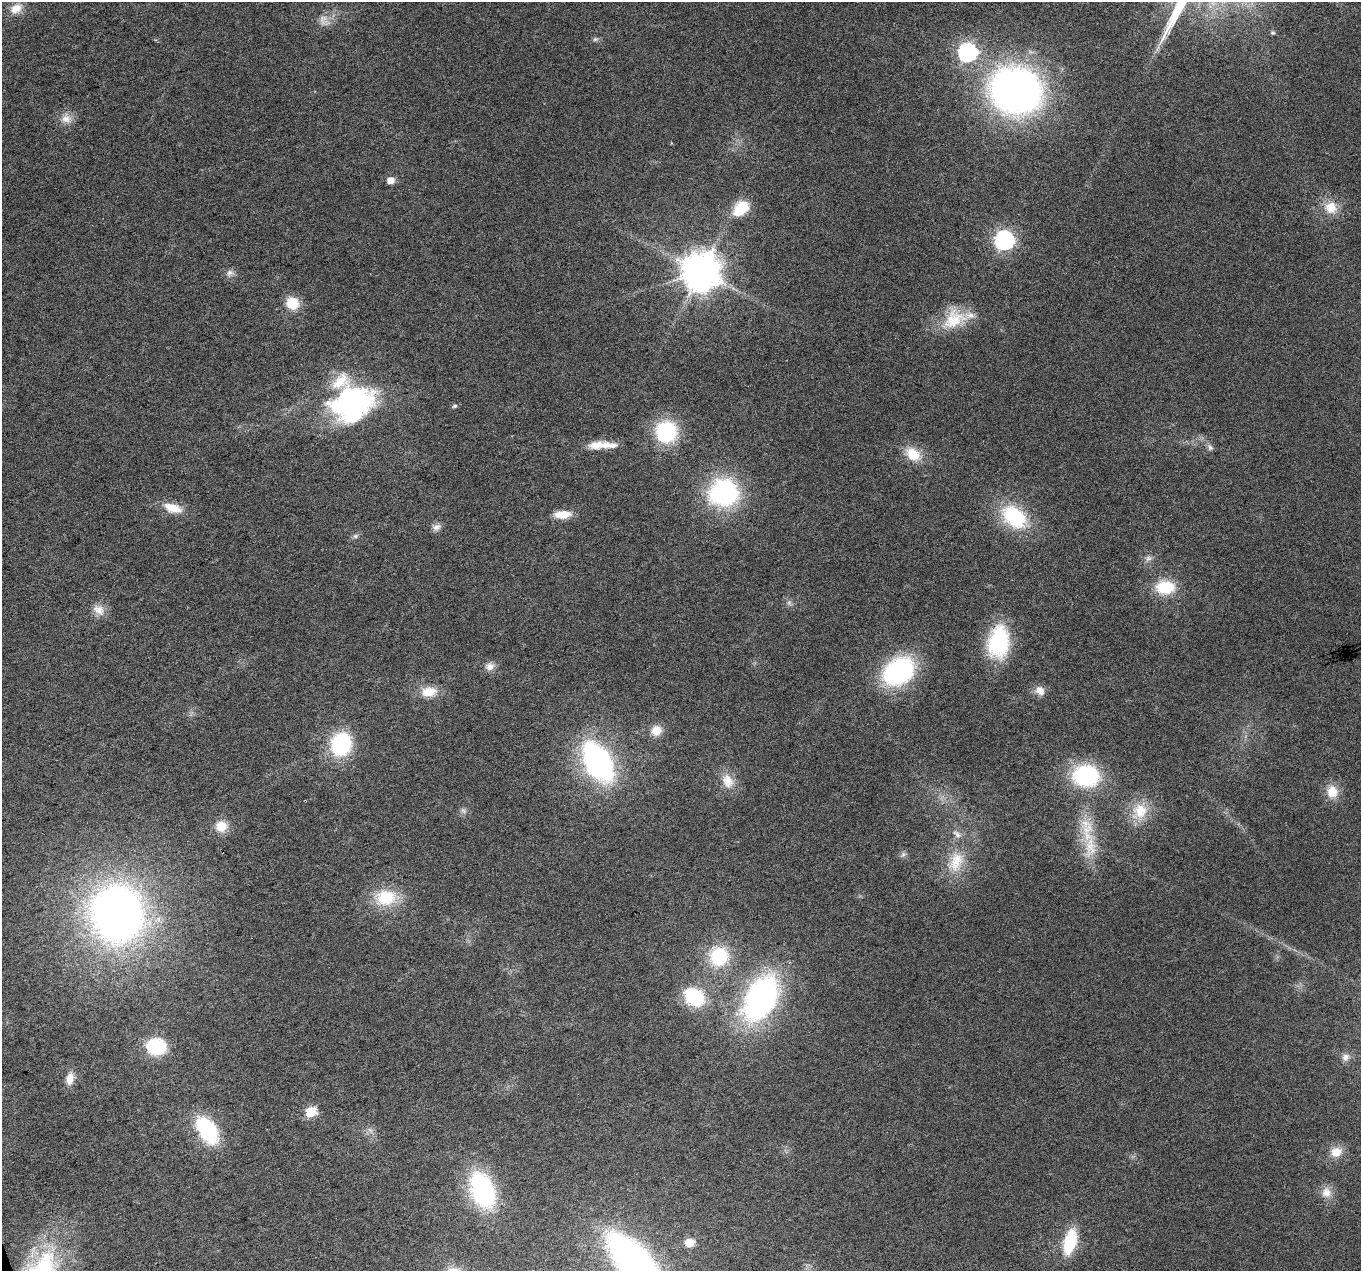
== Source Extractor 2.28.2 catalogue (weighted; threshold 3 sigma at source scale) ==
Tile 7 of 4 x 4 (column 3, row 2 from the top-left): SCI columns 2720-4078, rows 2662-3930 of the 5437 x 5268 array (HDU 1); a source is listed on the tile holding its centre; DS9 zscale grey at full resolution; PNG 1363 x 1273 px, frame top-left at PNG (2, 2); no overlay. Shown black and unused: <1% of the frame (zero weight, under 3 of 6 exposures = <1% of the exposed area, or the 3 px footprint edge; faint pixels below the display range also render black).
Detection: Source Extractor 2.28.2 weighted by HDU 2 'WHT'; one run over the whole footprint, this tile lists its part. Background 0.0284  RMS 0.0027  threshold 0.0112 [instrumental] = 3 sigma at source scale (4.09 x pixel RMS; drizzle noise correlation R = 1.36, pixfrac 0.8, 0.0396/0.0396 arcsec/px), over >= 5 px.
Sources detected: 72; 1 too faint to see at this stretch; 1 inside a brighter object's white glare — not listed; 5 inside a brighter listed object's ellipse — not listed separately; the other 65 listed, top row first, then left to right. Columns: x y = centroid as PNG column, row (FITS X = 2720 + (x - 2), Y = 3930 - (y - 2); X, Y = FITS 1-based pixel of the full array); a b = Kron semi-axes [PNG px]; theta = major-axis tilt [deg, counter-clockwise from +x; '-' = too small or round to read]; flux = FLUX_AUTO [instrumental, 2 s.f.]
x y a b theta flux
16 9 17 12 34 3.2
324 21 19 13 -53 2.6
1272 33 6 6 - 0.47
595 39 7 5 20 0.6
1157 48 10 3 69 0.67
967 52 8 7 - 92
1015 90 42 36 -14 150
66 118 15 13 -21 2.7
391 180 6 5 - 3
741 208 13 9 46 13
1331 208 18 17 - 5.1
1004 240 8 7 - 110
701 272 11 11 - 770
230 273 11 9 11 1.3
292 303 16 14 -41 5.6
954 319 34 24 34 10
351 402 56 35 16 49
455 406 6 6 - 0.55
666 432 16 16 - 29
599 445 30 10 3 4.8
1210 447 10 7 -56 0.95
913 454 22 15 -35 6
724 492 25 23 6 44
173 508 26 12 -18 4.8
563 515 20 9 3 3.9
1014 517 30 21 -40 20
436 527 12 9 15 1.4
355 536 8 6 16 0.71
1148 558 10 8 61 1.2
1165 587 22 15 -4 10
99 610 17 12 -30 2.9
998 642 33 21 83 23
490 666 12 10 35 1.9
898 671 32 24 37 36
1040 691 14 11 -40 2.2
429 692 21 13 5 4.8
656 731 13 12 - 3.1
341 744 19 16 70 27
598 762 37 23 -60 62
1086 776 24 20 -7 29
728 781 22 15 -69 4.4
1332 792 17 14 -86 4.3
463 811 9 6 -48 0.8
1140 811 27 21 62 7.6
221 826 16 15 - 4.2
1090 847 42 18 86 9.9
903 855 9 6 50 0.76
956 862 33 20 73 9.1
385 898 31 21 4 11
117 914 48 44 -80 180
719 956 23 22 - 16
694 997 22 17 -36 16
761 998 38 22 62 89
156 1046 13 11 -7 23
1346 1057 11 10 - 1.5
70 1078 16 10 79 2.7
311 1112 6 6 - 16
207 1130 20 12 -57 33
370 1130 11 3 -50 0.64
1336 1152 15 13 25 3.6
482 1190 29 18 -68 44
1326 1192 15 14 - 2.9
689 1242 9 8 - 3.3
1070 1242 27 12 75 13
635 1264 56 23 -49 120
Isophote crosses this tile's border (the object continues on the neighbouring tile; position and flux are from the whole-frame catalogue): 1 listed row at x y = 635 1264